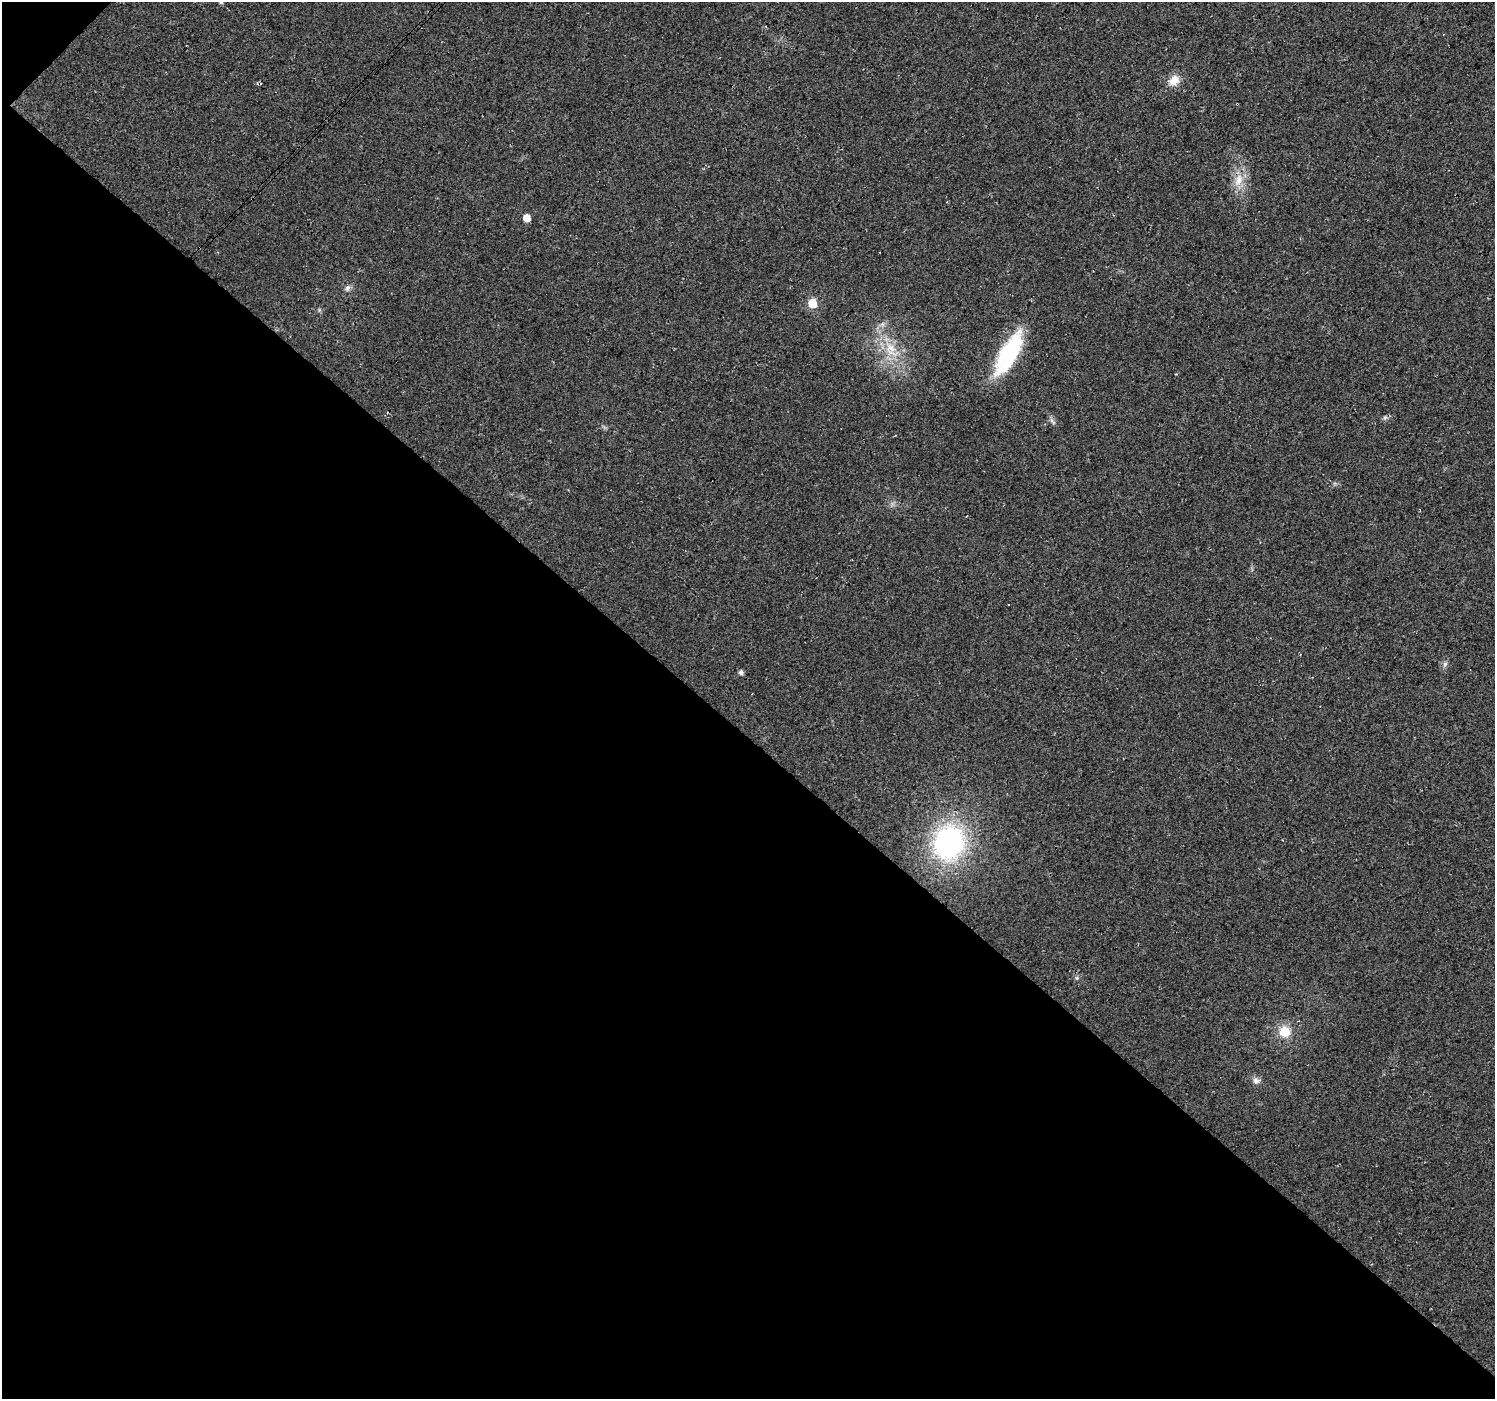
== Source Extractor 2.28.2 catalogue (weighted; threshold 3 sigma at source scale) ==
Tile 9 of 4 x 4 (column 1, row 3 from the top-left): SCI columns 41-1533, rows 1605-3001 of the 6058 x 6067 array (HDU 1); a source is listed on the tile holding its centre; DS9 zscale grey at full resolution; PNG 1497 x 1401 px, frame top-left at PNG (2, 2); no overlay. Shown black and unused: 48% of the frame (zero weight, under 3 of 4 exposures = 5% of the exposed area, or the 3 px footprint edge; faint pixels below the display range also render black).
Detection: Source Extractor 2.28.2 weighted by HDU 2 'WHT'; one run over the whole footprint, this tile lists its part. Background 0.0252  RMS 0.0069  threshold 0.0311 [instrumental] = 3 sigma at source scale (4.5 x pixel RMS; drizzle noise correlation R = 1.50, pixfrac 1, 0.0396/0.0396 arcsec/px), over >= 5 px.
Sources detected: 17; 1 cosmic-ray / hot-pixel residue — not listed; the other 16 listed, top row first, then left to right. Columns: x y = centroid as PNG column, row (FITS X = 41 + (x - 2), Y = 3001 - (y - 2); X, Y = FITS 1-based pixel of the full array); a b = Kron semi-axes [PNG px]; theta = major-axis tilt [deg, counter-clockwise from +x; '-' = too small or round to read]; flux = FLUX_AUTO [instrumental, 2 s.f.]
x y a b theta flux
221 2 5 4 - 1.3
1174 80 14 12 47 7.5
1237 104 3 2 - 0.65
1238 180 18 10 76 9.3
527 218 5 5 - 10
348 288 9 6 53 2.1
812 303 6 6 - 15
891 348 16 11 -31 11
1009 353 51 17 61 56
1385 417 7 4 2 1.4
1052 421 12 4 -50 1.8
1445 664 7 6 - 1.7
741 672 5 5 - 2.4
949 842 35 30 73 110
1285 1032 12 12 - 12
1256 1080 9 7 -16 2.7
Overlapping masked pixels (flux is a lower limit): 2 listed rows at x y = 1237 104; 1009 353
Isophote crosses this tile's border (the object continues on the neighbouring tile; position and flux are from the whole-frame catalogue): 1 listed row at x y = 221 2